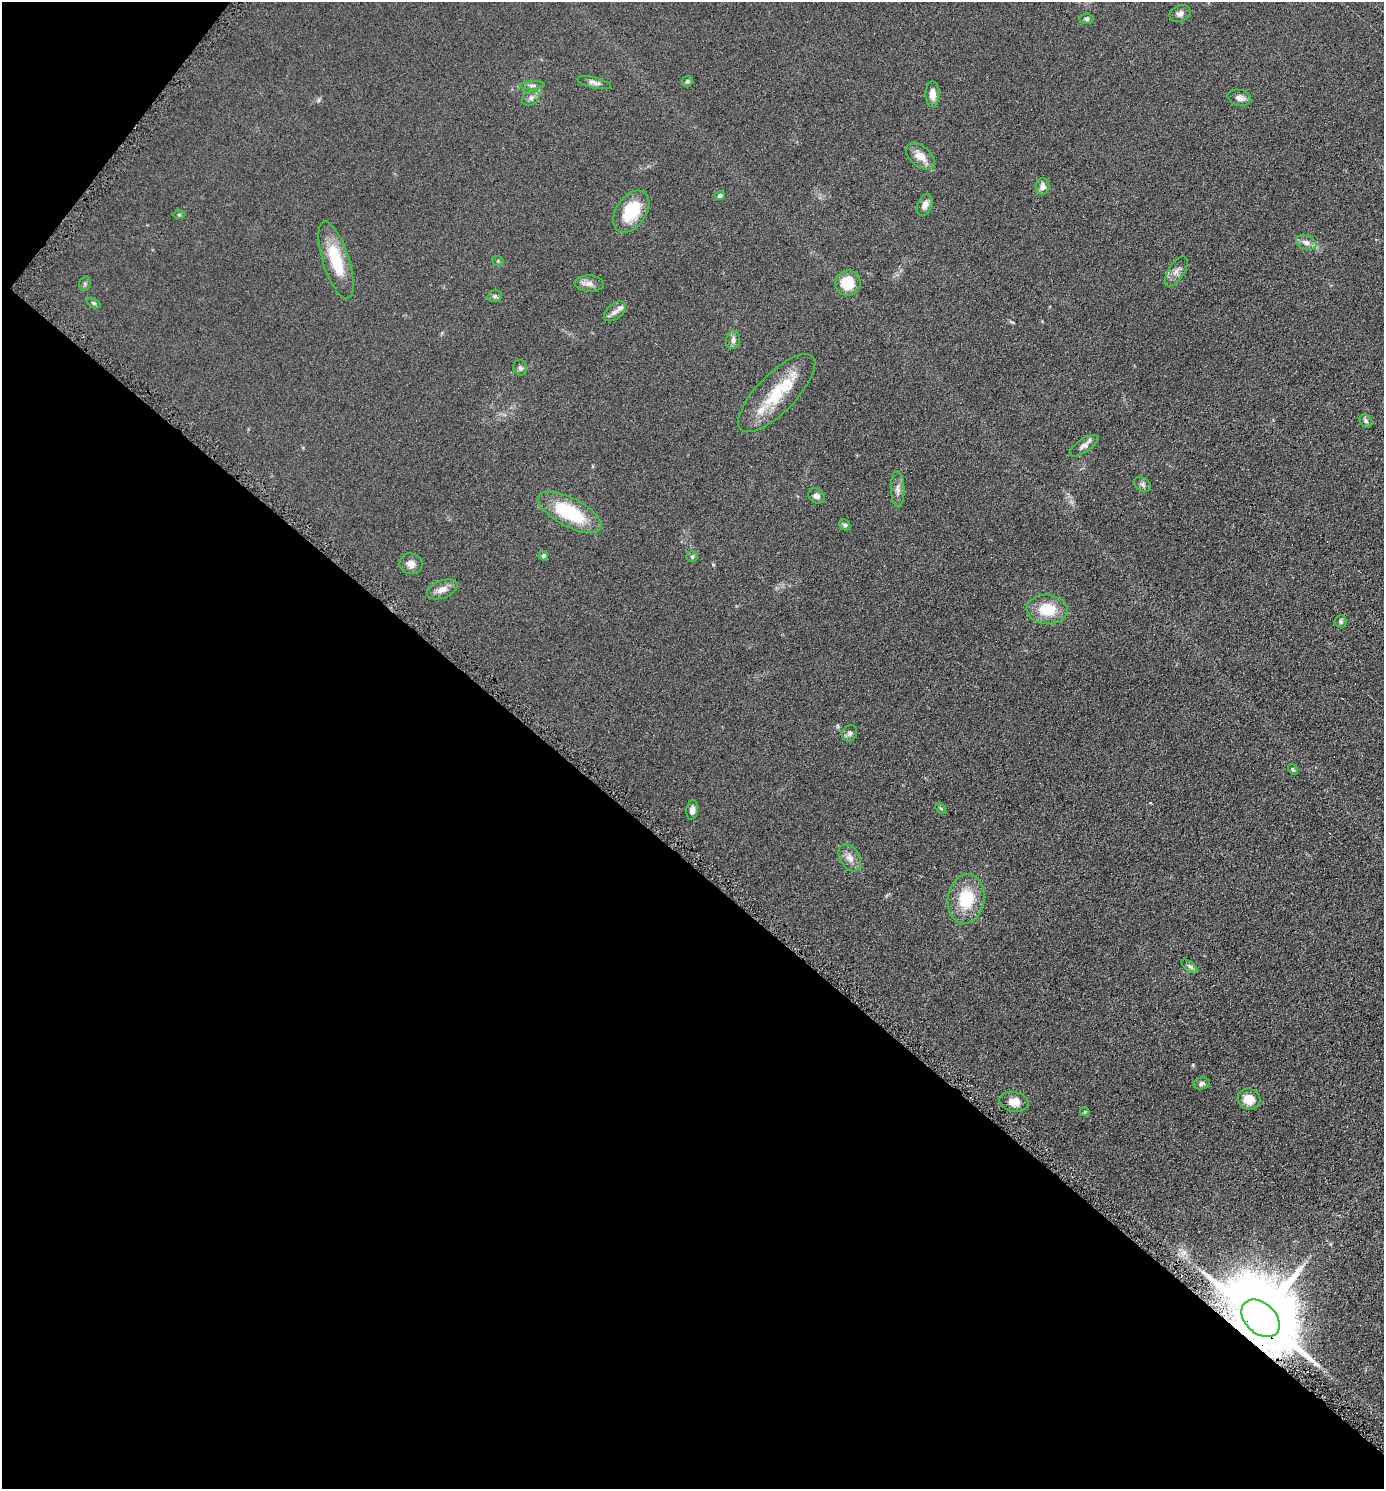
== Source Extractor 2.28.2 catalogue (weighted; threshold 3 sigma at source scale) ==
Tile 9 of 4 x 4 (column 1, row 3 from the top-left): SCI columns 150-1531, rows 1496-2982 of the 5970 x 5964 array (HDU 1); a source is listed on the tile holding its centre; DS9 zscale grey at full resolution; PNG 1386 x 1491 px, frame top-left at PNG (2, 2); each listed source drawn as its Kron ellipse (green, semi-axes under 4 px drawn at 4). Shown black and unused: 43% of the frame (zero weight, under 4 of 8 exposures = <1% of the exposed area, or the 3 px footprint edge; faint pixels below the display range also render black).
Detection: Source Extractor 2.28.2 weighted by HDU 2 'WHT'; one run over the whole footprint, this tile lists its part. Background 0.0901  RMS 0.0078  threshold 0.032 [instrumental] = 3 sigma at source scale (4.09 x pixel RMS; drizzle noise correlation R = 1.36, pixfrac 0.8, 0.05/0.05 arcsec/px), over >= 5 px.
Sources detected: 56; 1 inside a brighter object's white glare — neither listed nor drawn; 3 inside a brighter listed object's ellipse — not listed separately; the other 52 listed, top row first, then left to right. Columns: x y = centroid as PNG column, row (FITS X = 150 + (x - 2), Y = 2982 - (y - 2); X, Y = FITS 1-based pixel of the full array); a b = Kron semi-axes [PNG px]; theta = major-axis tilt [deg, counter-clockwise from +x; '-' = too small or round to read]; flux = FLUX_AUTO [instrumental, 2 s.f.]
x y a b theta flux
1180 14 11 8 24 3.1
1086 19 7 5 5 1.5
687 81 6 5 - 1.3
594 83 17 5 -14 2.8
532 85 12 4 3 2.1
933 94 13 7 90 5.7
531 98 9 7 28 2.7
1239 98 12 8 -14 3.8
920 156 17 10 -41 8.1
1043 186 8 7 - 4.2
720 196 5 4 - 1.7
925 205 11 7 66 4.8
631 212 23 15 56 27
179 215 6 4 -1 0.88
1306 242 10 7 -21 4.1
336 260 40 13 -72 27
498 261 5 5 - 0.93
1176 271 17 8 57 4.3
848 283 13 12 - 17
85 284 7 5 70 1.3
589 284 14 8 -4 4.1
495 296 7 5 13 1.5
94 303 7 4 -27 1.1
615 311 13 7 38 3.7
733 340 9 7 80 2.9
520 368 8 6 -67 1.9
777 393 51 19 46 33
1366 421 7 5 -45 1.7
1084 446 17 6 33 3.6
1143 484 9 6 -39 1.9
898 489 18 7 -88 3.9
816 496 8 7 - 3.1
570 512 35 14 -28 44
845 525 6 5 - 1.5
543 556 5 4 - 1.6
692 557 6 5 - 1.2
411 564 11 10 - 4.5
442 589 16 8 21 5.3
1047 609 20 14 -6 19
1341 621 6 6 - 1.5
850 733 8 7 - 2.2
1293 769 6 4 -60 0.88
941 808 6 4 -45 0.83
692 810 10 5 83 3.9
850 858 14 10 -58 5.4
966 899 25 18 81 29
1189 966 9 4 -36 1.7
1201 1083 8 6 14 2
1249 1099 11 10 - 9.7
1014 1102 15 10 -12 8.2
1085 1112 5 4 - 0.8
1260 1318 22 15 -43 8800
Overlapping masked pixels (flux is a lower limit): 1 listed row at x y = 1260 1318